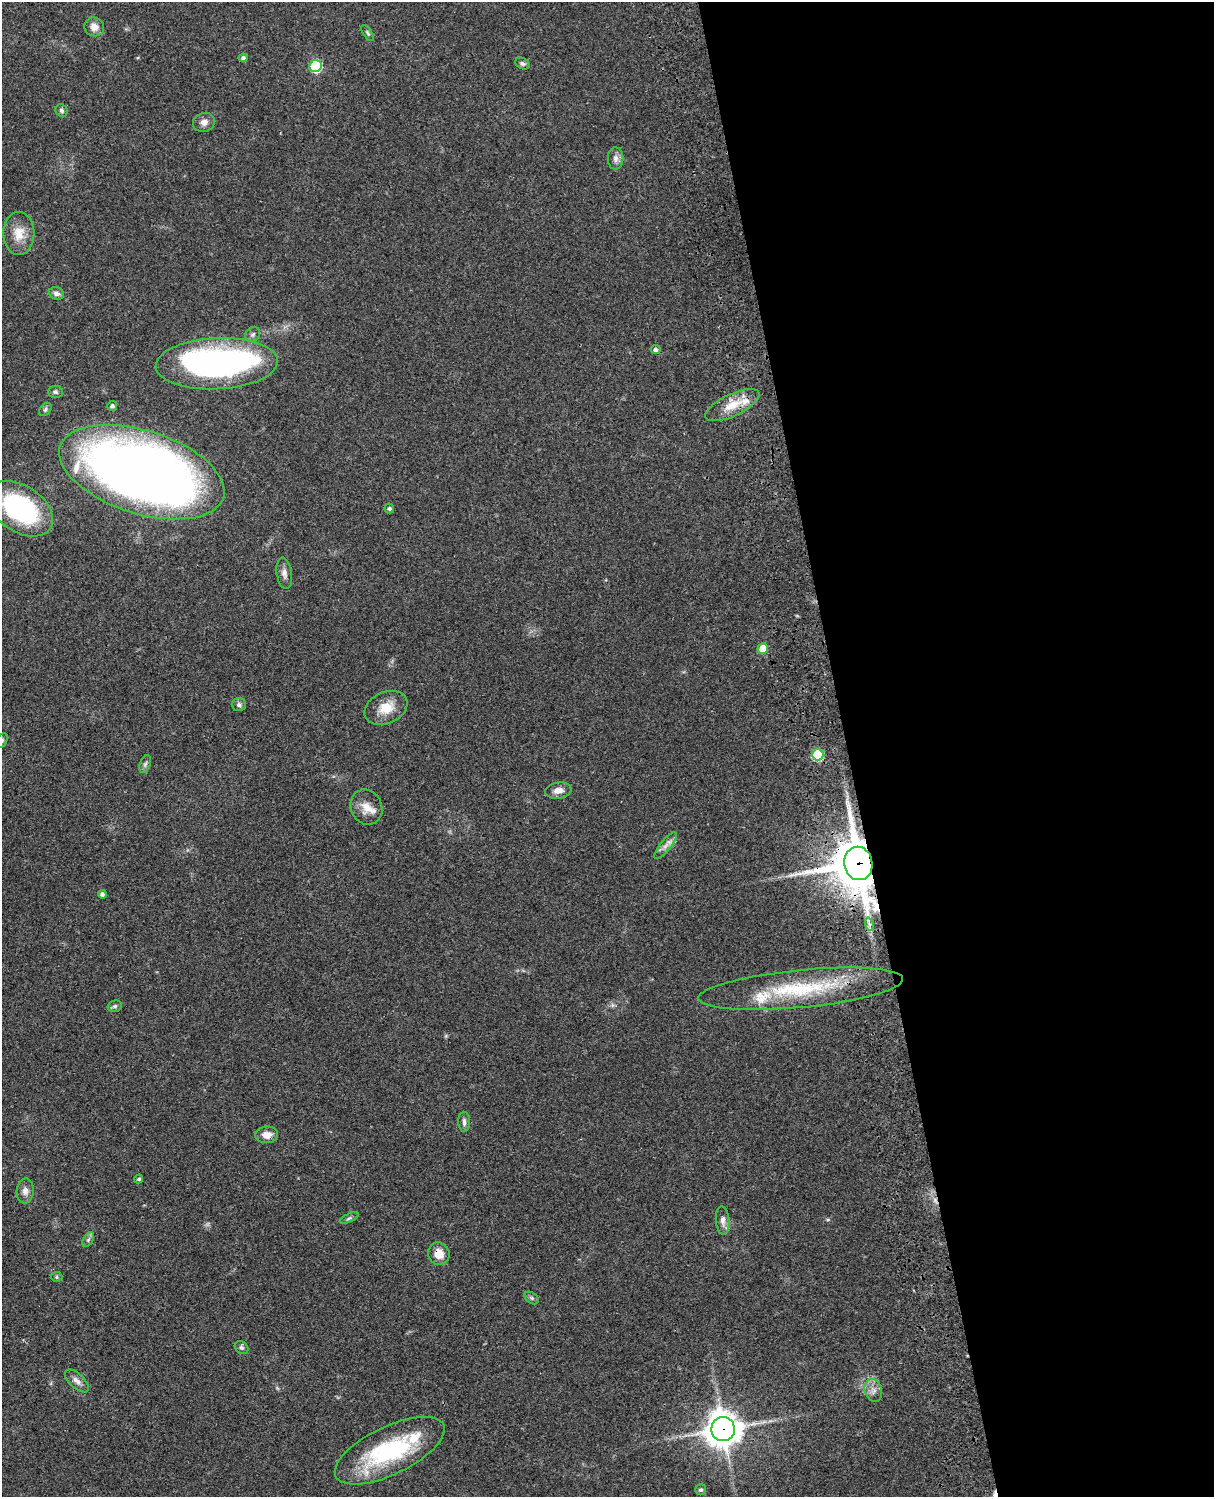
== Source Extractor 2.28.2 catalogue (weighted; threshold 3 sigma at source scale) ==
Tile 8 of 4 x 3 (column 4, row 2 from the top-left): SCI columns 3756-4967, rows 1773-3267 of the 5086 x 4927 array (HDU 1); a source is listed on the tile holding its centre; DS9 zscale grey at full resolution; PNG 1216 x 1499 px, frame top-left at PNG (2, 2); each listed source drawn as its Kron ellipse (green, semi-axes under 4 px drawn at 4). Shown black and unused: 30% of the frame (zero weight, under 3 of 4 exposures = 6% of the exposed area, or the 3 px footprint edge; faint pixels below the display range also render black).
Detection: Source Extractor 2.28.2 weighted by HDU 2 'WHT'; one run over the whole footprint, this tile lists its part. Background 0.0764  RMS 0.0058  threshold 0.026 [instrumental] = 3 sigma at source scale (4.5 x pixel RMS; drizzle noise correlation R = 1.50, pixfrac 1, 0.05/0.05 arcsec/px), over >= 5 px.
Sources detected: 54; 1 inside a brighter object's white glare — neither listed nor drawn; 2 inside a brighter listed object's ellipse — not listed separately; the other 51 listed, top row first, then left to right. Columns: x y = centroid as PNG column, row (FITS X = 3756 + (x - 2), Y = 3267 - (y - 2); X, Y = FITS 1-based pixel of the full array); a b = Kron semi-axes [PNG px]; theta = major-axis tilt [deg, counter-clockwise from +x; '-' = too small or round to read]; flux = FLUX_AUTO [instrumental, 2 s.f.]
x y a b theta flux
94 27 10 9 - 4.6
368 33 9 4 -56 1.1
243 58 4 4 - 1.6
522 63 8 5 -25 1.5
315 66 6 6 - 56
62 110 6 5 - 1.5
204 122 11 9 17 3.4
616 158 11 8 89 3
19 233 21 15 89 10
56 293 7 6 - 2.6
253 334 8 6 45 1.5
656 350 5 4 - 2
217 364 61 25 3 170
55 392 7 6 - 1.5
732 405 29 11 25 13
112 406 5 5 - 1.4
45 409 7 5 50 1.1
142 472 86 41 -18 650
389 508 5 5 - 1.3
20 509 36 23 -33 77
284 573 16 7 -81 3.2
763 648 5 5 - 12
239 705 7 6 - 1.6
386 708 22 15 24 11
2 741 8 5 59 1.2
818 755 6 5 - 41
145 764 9 5 68 1.5
558 790 13 8 7 4
366 807 18 15 -65 7.3
665 846 16 5 52 3.4
858 863 17 14 -80 3000
102 894 4 4 - 1.8
869 924 7 4 -71 1.5
801 989 103 19 6 55
115 1006 7 5 15 1.3
464 1122 10 6 -88 2.1
267 1135 11 8 5 5.2
139 1179 4 4 - 1.1
25 1191 12 8 86 3.4
349 1218 10 4 26 1.3
723 1220 14 7 -85 3.4
88 1240 8 5 59 1.5
439 1254 11 10 - 7.2
56 1277 6 5 - 0.84
532 1298 8 5 -37 1.3
241 1348 7 6 - 1.3
77 1381 15 7 -44 3.3
873 1390 12 8 -70 3.6
723 1429 12 12 - 1100
390 1451 60 24 26 64
701 1490 5 5 - 1.3
Overlapping masked pixels (flux is a lower limit): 5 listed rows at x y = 732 405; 818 755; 858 863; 439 1254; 723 1429
Isophote crosses this tile's border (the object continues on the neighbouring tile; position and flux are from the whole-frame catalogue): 1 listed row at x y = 2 741